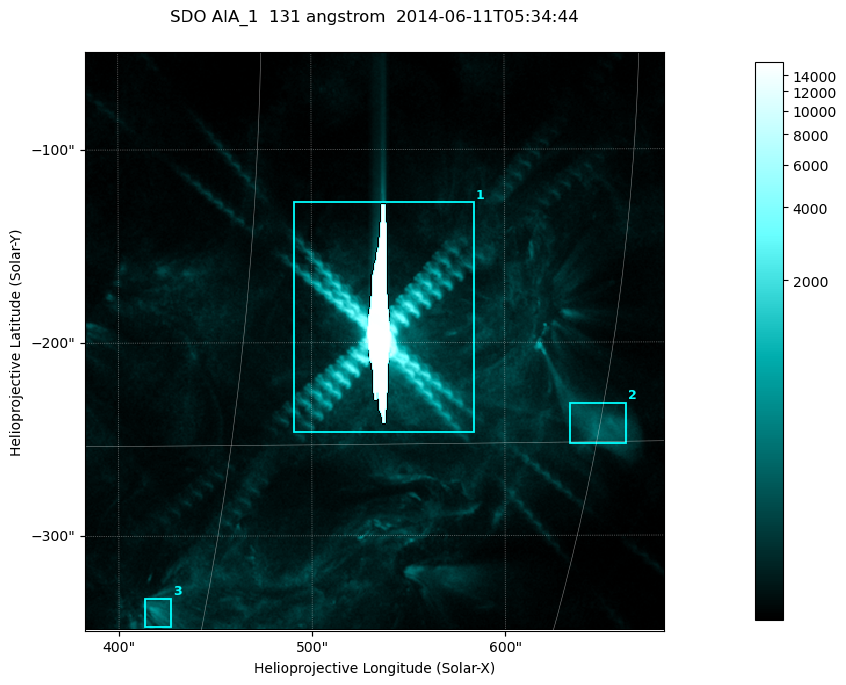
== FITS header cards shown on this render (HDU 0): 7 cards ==
TELESCOP= 'SDO     '           /
INSTRUME= 'AIA_1   '           /
WAVELNTH=                  131 /
WAVEUNIT= 'angstrom'           /
DATE-OBS= '2014-06-11T05:34:44.62' /
CTYPE1  = 'HPLN-TAN'           /
CTYPE2  = 'HPLT-TAN'           /

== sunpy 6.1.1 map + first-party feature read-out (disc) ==
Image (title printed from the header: SDO AIA_1  131 angstrom  2014-06-11T05:34:44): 499 x 499 px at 0.601 arcsec/px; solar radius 945 arcsec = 1573 px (partial field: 3.2% of the solar disc is inside the frame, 100% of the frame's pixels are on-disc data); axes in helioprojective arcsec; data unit not stated in the header (colour bar unlabelled)
Orientation: roll -0.139 deg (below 1 deg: not rotated)
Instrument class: DISC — disc imager (sunpy class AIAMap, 131 A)
Bright regions (active regions / flare kernels): reference = the on-disc median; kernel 5 px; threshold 5 sigma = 185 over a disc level ~42.9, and >= 1.15x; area >= 249 px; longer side >= 6 px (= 3.6 arcsec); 3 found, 3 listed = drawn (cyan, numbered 1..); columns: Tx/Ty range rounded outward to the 2 arcsec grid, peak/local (2 s.f.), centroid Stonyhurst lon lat
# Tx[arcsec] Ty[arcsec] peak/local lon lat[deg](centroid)
1 490..586 -248..-126 381 +35 -12
2 634..664 -252..-230 8.6 +45 -15
3 412..428 -348..-332 13 +28 -20